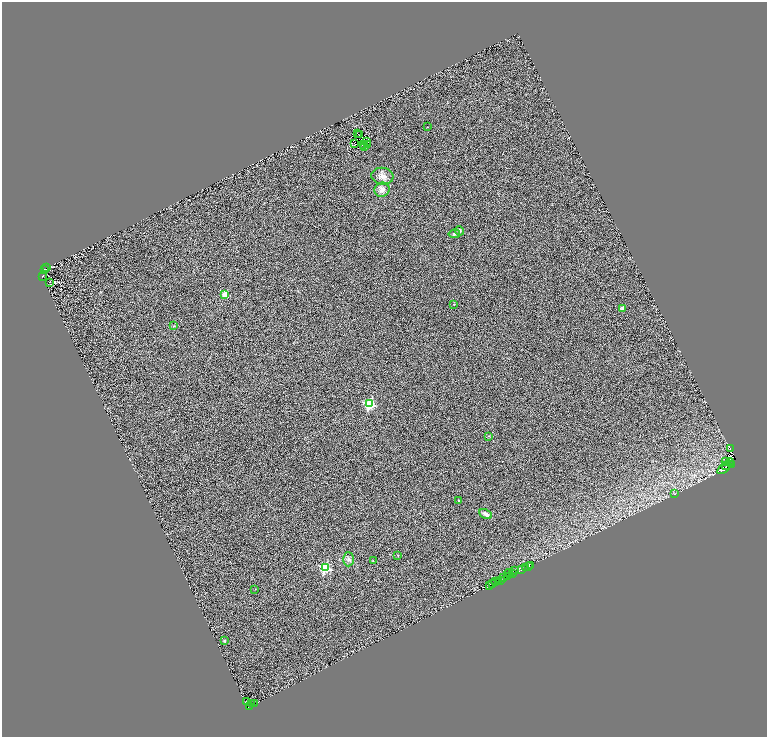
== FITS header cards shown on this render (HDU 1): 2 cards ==
NAXIS1  =                 1529
NAXIS2  =                 1469

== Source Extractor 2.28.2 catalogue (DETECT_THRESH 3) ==
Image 1529 x 1469 px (HDU 1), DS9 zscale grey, zoomed out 1/2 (1 PNG px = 2 x 2 image px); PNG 769 x 739 px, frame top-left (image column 2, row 1468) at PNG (2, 2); each listed source drawn as its Kron ellipse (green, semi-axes under 4 px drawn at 4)
Background 0.871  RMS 1.7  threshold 5.02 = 3 sigma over >= 5 px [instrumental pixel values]
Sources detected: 94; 39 cannot appear on this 1/2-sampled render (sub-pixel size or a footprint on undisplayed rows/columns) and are neither listed nor drawn; the other 55 listed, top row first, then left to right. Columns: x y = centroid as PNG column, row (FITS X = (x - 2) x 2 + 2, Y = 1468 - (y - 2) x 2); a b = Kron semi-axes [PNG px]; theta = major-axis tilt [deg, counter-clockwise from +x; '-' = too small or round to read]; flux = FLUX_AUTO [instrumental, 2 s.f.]
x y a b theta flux
427 126 2 1 - 110
357 133 2 1 - 140
359 134 2 1 - 79
366 141 4 1 - 380
354 143 4 1 - 71
363 144 3 2 - 420
367 144 2 1 - 130
364 146 2 2 - 320
382 176 11 8 -7 2100
381 189 7 7 - 2100
459 230 5 4 - 680
454 233 6 4 10 760
46 267 2 1 - 120
44 269 2 1 - 100
42 276 4 1 - 250
49 282 2 2 - 100
224 294 2 2 - 6300
453 304 2 2 - 240
622 308 2 2 - 2700
173 325 3 2 - 200
369 403 4 4 - 40000
488 436 4 3 - 260
730 448 2 1 - 4000
725 461 4 2 - 2300
729 462 4 2 - 6900
731 464 4 2 - 5800
725 465 2 1 - 1300
724 468 8 3 37 11000
674 493 3 1 - 120
458 500 2 2 - 470
485 514 7 4 -25 1400
397 555 3 3 - 190
348 559 7 5 -90 890
372 560 3 2 - 140
530 565 2 1 - 390
528 566 3 2 - 150
325 567 4 4 - 34000
525 567 2 1 - 1100
521 569 2 2 - 650
514 570 3 3 - 1700
508 573 4 2 - 120
512 573 3 1 - 1200
507 576 3 2 - 2600
503 577 3 3 - 2700
500 580 2 2 - 1900
495 581 3 2 - 5300
498 581 2 2 - 5200
492 583 2 1 - 4100
489 585 2 1 - 2400
254 589 2 2 - 120
224 640 3 3 - 320
246 701 3 2 - 120
251 703 3 1 - 1100
254 703 3 2 - 650
249 706 2 1 - 520
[39 sub-pixel or undisplayed-footprint detections neither listed nor drawn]